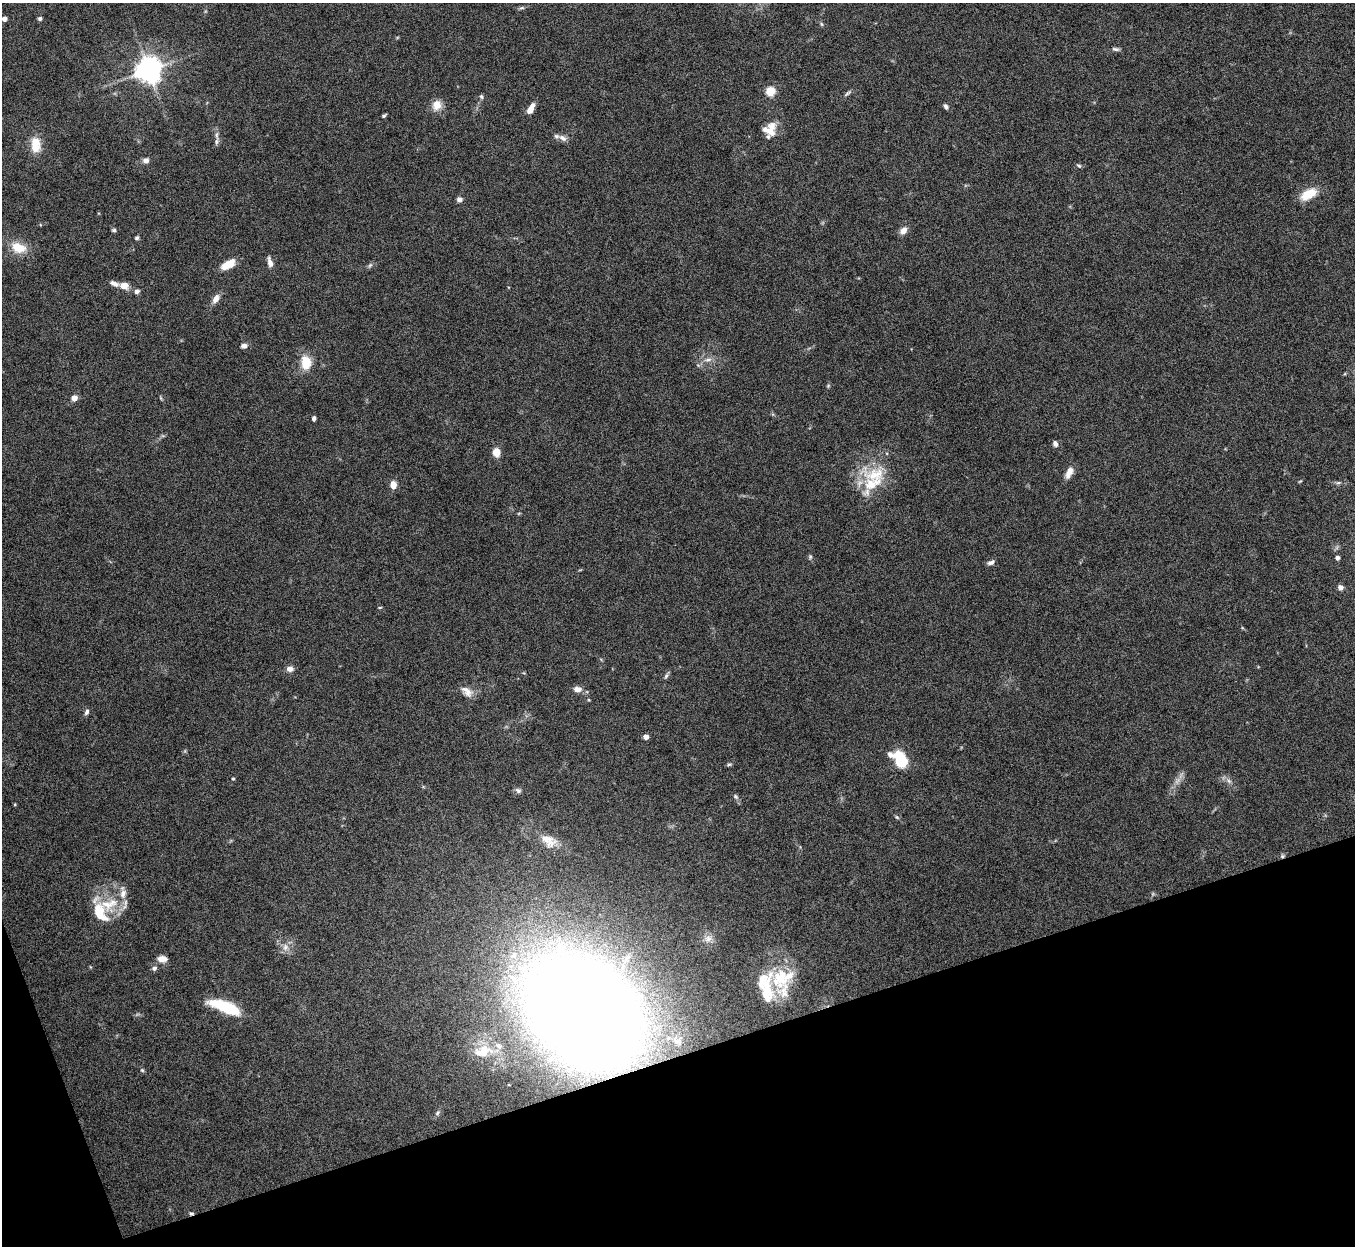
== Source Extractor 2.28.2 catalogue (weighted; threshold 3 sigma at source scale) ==
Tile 14 of 4 x 4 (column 2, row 4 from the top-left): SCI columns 1357-2709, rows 152-1395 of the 5419 x 5403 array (HDU 1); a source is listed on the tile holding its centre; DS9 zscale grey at full resolution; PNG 1357 x 1248 px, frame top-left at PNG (2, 3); no overlay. Shown black and unused: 17% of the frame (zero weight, under 8 of 15 exposures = <1% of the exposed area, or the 3 px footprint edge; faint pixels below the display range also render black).
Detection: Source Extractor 2.28.2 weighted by HDU 2 'WHT'; one run over the whole footprint, this tile lists its part. Background 0.163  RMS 0.0048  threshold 0.0196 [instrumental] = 3 sigma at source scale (4.09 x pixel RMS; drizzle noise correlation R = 1.36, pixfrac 0.8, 0.05/0.05 arcsec/px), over >= 5 px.
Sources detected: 87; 1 too faint to see at this stretch — not listed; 9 inside a brighter listed object's ellipse — not listed separately; the other 77 listed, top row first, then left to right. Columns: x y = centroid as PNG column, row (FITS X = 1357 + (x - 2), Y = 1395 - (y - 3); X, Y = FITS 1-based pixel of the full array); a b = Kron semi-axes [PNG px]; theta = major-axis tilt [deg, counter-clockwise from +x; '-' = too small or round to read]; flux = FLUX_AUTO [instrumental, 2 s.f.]
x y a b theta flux
522 8 8 4 8 0.86
4 19 4 4 - 2.6
40 19 5 5 - 0.92
821 24 6 4 -87 0.58
1115 49 10 5 -10 1.1
148 70 8 8 - 500
770 91 5 5 - 25
847 93 11 4 36 1
481 96 6 5 - 0.87
437 105 14 12 68 4.4
946 106 7 5 -58 1.2
531 108 12 5 63 4
384 116 6 3 38 0.65
770 129 18 16 45 6.8
217 136 16 4 -87 1.8
563 138 13 7 -27 2.3
36 143 15 13 -80 6.4
146 160 8 7 - 1.8
1079 166 7 4 -29 0.69
1308 194 21 11 30 9.2
459 199 6 5 - 1.8
114 230 6 4 14 0.73
903 230 8 6 50 3.4
137 238 5 5 - 0.73
18 248 19 13 -16 8.3
270 262 11 5 -76 2.5
228 264 16 8 31 7.2
370 265 7 4 45 0.87
114 283 11 5 -22 2.1
124 285 10 8 -5 3.7
137 291 5 5 - 1.6
216 299 11 7 60 3.1
244 346 8 6 10 1.5
708 360 11 4 5 1.7
306 363 14 10 -88 9.3
828 386 6 4 47 0.54
74 398 4 4 - 5.8
314 418 5 4 - 1.2
1055 444 8 6 -67 1.4
496 452 10 8 -81 4
1069 472 16 7 65 3.4
875 475 43 22 -5 19
1300 481 5 3 - 0.43
393 485 7 6 - 4.1
810 557 6 5 - 0.69
1337 558 4 4 - 1.7
991 562 10 5 25 1.5
1340 587 6 6 - 1.9
380 607 5 3 - 0.41
290 669 8 6 6 2.3
666 676 8 5 54 0.92
577 689 10 7 -2 2.8
467 691 18 9 -42 3.7
87 712 9 6 65 1.2
646 737 4 4 - 3.6
901 760 12 8 -49 31
729 764 6 4 2 0.65
233 779 4 3 - 0.51
1229 781 8 5 -45 1.2
518 790 9 6 -29 1.2
736 796 8 5 -49 0.97
897 817 6 5 - 0.63
549 841 24 15 -32 7.6
1282 856 6 5 - 0.83
109 904 33 15 14 13
708 939 12 9 54 3.1
285 947 10 8 -69 2.7
514 955 14 11 50 7.2
162 959 10 7 -4 3.5
154 968 6 5 - 1.2
781 977 36 24 70 22
225 1007 31 10 -21 21
584 1010 71 48 -44 1400
483 1050 26 15 13 8.9
142 1070 5 5 - 0.6
437 1113 8 5 50 1
191 1213 6 4 -13 0.78
Overlapping masked pixels (flux is a lower limit): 3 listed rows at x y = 1282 856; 584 1010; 191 1213